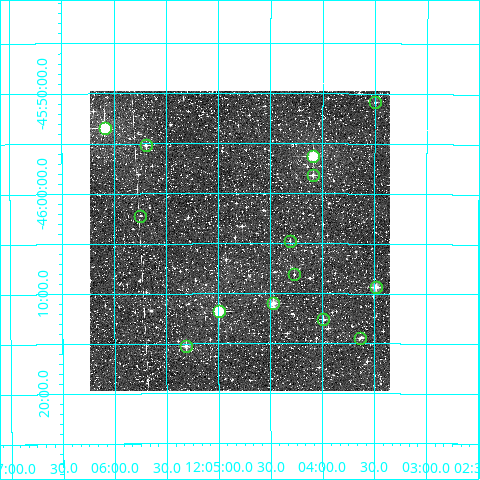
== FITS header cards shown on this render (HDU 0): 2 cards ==
NAXIS1  =                  300
NAXIS2  =                  300

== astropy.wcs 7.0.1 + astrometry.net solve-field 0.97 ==
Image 300 x 300 px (HDU 0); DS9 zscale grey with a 90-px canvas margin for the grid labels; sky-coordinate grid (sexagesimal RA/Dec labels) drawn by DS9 from the SOLVED WCS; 14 Tycho-2 reference stars matched to detected sources circled (green)
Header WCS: RA---TAN/DEC--TAN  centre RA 12:04:48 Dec -46:05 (181.20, -46.08 deg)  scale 6 arcsec/px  FOV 30.0' x 30.0'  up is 0 deg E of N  parity normal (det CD < 0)
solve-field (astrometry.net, Tycho-2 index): VERIFIED the header's WCS against the Tycho-2 star catalogue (verified at 2 index scales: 10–13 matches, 0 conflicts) and refined it, rather than solving blind
Solved WCS: RA---TAN-SIP/DEC--TAN-SIP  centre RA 12:04:48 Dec -46:05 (181.20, -46.08 deg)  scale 6 arcsec/px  FOV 30.0' x 30.0'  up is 0 deg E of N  parity normal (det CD < 0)
The solver's refit moves the header's centre by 0.97 arcsec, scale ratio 0.9995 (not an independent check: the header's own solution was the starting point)
Tycho-2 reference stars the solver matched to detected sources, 14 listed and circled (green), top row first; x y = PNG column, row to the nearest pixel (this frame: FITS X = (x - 90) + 1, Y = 300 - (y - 94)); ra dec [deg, ICRS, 3 dp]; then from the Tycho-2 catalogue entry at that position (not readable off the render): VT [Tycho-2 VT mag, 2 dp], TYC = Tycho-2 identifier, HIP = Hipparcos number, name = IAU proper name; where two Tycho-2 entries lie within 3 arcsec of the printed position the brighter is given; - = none
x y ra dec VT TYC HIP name
375 105 180.874 -45.848 11.38 8229-1039-1 - -
105 131 181.522 -45.890 8.56 8229-581-1 - -
146 148 181.423 -45.919 10.99 8229-1345-1 - -
313 159 181.022 -45.937 8.79 8229-2057-1 - -
313 178 181.023 -45.969 10.83 8229-1153-1 - -
140 219 181.436 -46.037 12.07 8229-975-1 - -
290 244 181.077 -46.079 11.98 8229-69-1 - -
294 277 181.067 -46.135 11.64 8229-811-1 - -
376 290 180.871 -46.155 9.38 8229-835-1 - -
273 306 181.118 -46.183 9.98 8229-65-1 - -
219 314 181.249 -46.196 8.68 8229-2835-1 58926 -
323 322 180.997 -46.209 11.38 8229-485-1 - -
360 341 180.909 -46.241 11.59 8229-691-1 - -
186 349 181.328 -46.254 10.54 8229-1189-1 - -